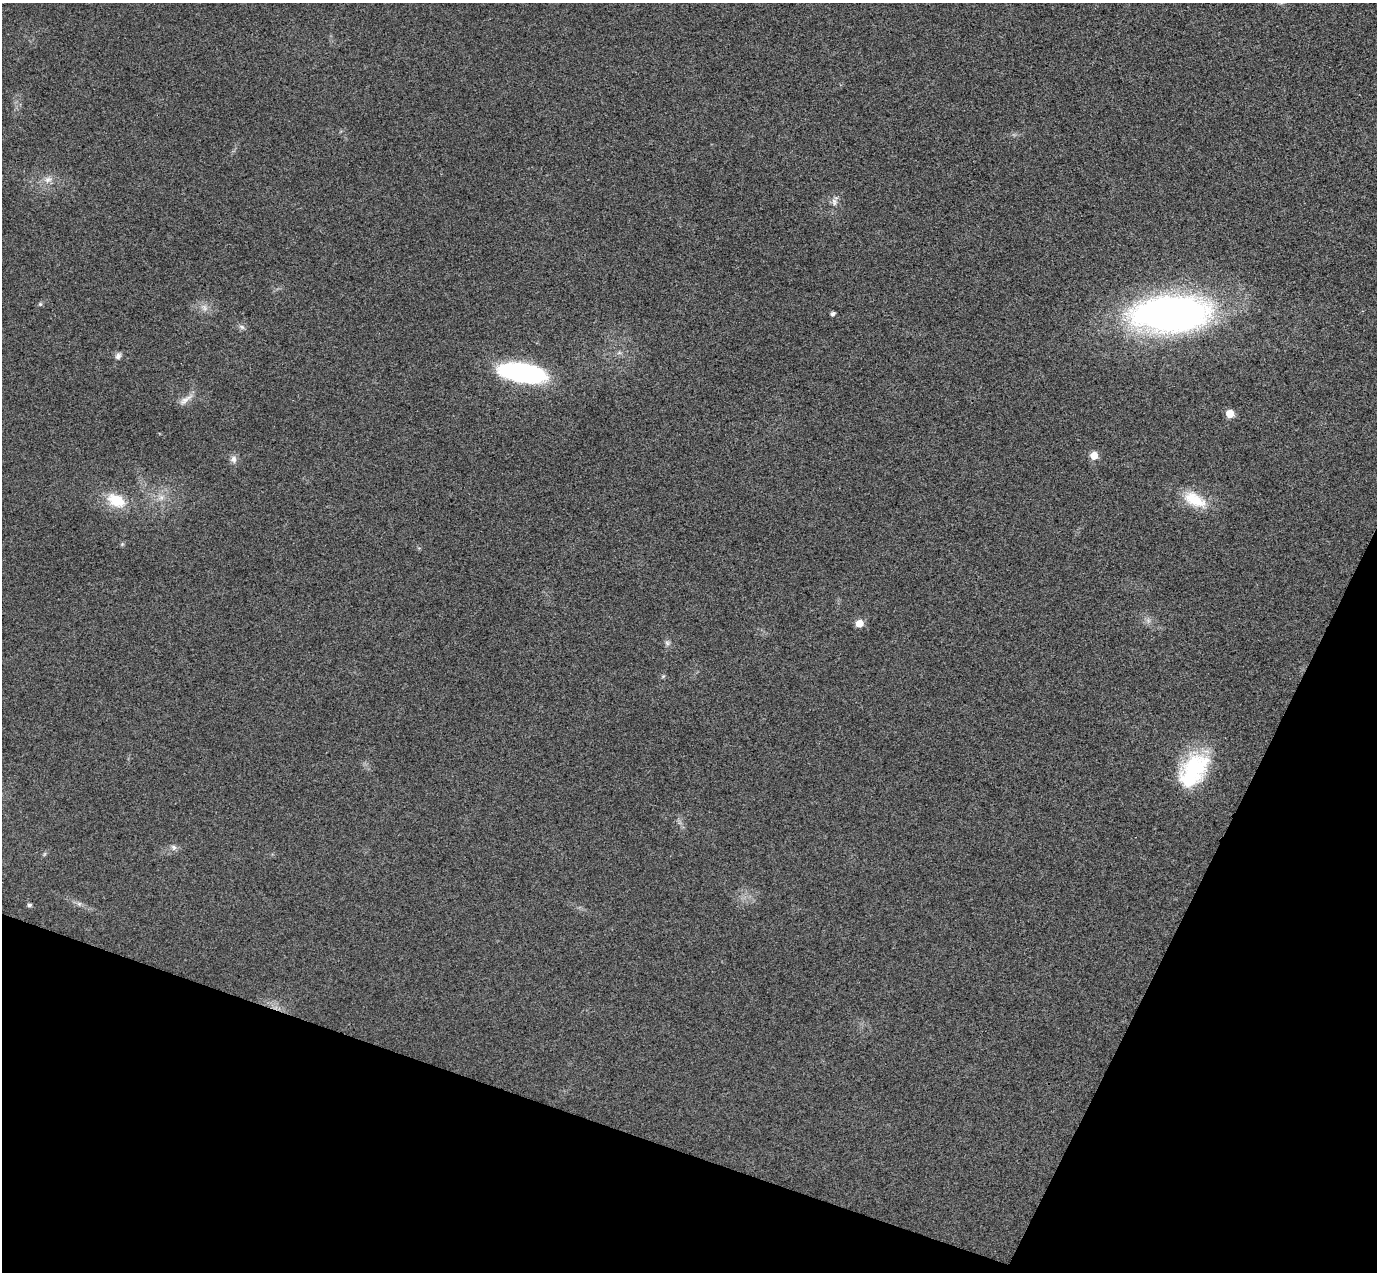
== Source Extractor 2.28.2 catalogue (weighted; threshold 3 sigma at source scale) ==
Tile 15 of 4 x 4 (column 3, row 4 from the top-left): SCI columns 2781-4155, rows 325-1594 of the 5557 x 5599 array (HDU 1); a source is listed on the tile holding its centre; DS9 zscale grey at full resolution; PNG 1379 x 1274 px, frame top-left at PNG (2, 3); no overlay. Shown black and unused: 18% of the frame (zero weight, under 3 of 4 exposures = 6% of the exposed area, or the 3 px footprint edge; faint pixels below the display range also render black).
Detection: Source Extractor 2.28.2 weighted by HDU 2 'WHT'; one run over the whole footprint, this tile lists its part. Background 0.0192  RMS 0.0061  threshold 0.0275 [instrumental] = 3 sigma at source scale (4.5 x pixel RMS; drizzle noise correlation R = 1.50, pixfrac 1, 0.05/0.05 arcsec/px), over >= 5 px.
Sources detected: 29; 2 too faint to see at this stretch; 1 inside a brighter object's white glare — not listed; the other 26 listed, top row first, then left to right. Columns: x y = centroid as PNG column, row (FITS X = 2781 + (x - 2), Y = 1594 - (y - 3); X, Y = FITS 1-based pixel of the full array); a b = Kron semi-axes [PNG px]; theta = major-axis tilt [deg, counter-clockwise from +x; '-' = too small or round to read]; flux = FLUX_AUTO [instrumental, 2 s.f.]
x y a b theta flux
48 179 13 10 17 5.3
834 202 13 8 -86 3.5
40 304 6 6 - 1
204 308 12 9 -51 4.4
833 314 4 4 - 1.8
1171 314 72 32 4 340
242 327 10 6 -21 2.1
118 356 9 7 61 2.5
522 372 42 16 -9 120
186 399 24 7 36 4.9
1230 413 6 6 - 12
1094 455 6 6 - 11
234 459 11 9 -83 3.4
161 497 12 9 14 5.4
116 500 24 15 -27 19
1195 500 34 16 -29 21
122 544 6 5 - 0.9
1148 620 8 6 -89 2.3
859 623 6 6 - 9.5
667 643 9 8 - 2.1
663 676 6 5 - 0.96
1195 768 41 31 45 57
174 847 9 8 - 2.5
44 854 6 4 71 0.84
79 904 7 6 - 1.7
30 905 5 4 - 1.6